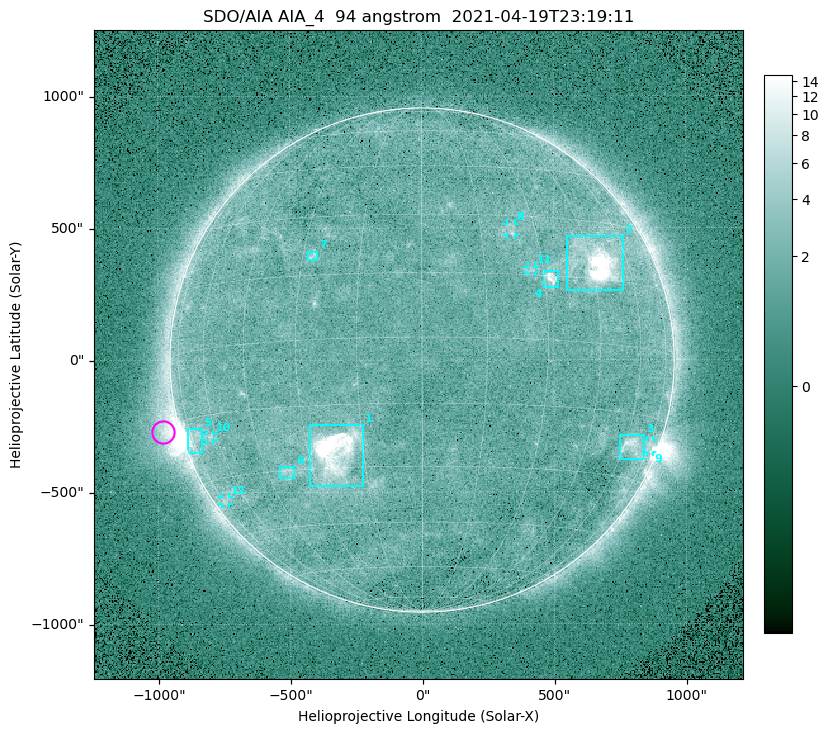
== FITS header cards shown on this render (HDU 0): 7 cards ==
TELESCOP= 'SDO/AIA '
INSTRUME= 'AIA_4   '
WAVELNTH=                   94
WAVEUNIT= 'angstrom'
DATE-OBS= '2021-04-19T23:19:11.12'
CTYPE1  = 'HPLN-TAN'
CTYPE2  = 'HPLT-TAN'

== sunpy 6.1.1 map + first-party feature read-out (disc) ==
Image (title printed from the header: SDO/AIA AIA_4  94 angstrom  2021-04-19T23:19:11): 512 x 512 px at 4.8 arcsec/px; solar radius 955 arcsec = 199 px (full disc in frame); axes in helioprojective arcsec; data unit not stated in the header (colour bar unlabelled)
Orientation: roll -0.138 deg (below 1 deg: not rotated)
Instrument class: DISC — disc imager (sunpy class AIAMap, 94 A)
Bright regions (active regions / flare kernels): reference = the median radial profile (limb darkening/brightening removed); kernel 5 px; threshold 5 sigma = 2.45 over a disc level ~1.74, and >= 1.15x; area >= 9 px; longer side >= 5 px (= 24 arcsec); searched inside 0.97 R_sun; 12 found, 12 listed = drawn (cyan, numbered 1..; 5 of them under ~33 arcsec drawn as corner ticks so the feature stays visible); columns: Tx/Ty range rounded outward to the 10 arcsec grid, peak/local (2 s.f.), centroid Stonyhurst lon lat
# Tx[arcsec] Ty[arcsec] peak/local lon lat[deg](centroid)
1 -430..-220 -480..-240 38 -23 -26
2 550..760 260..470 28 +47 +19
3 750..840 -380..-280 4.6 +64 -22
4 460..520 270..340 7 +32 +14
5 -890..-830 -350..-260 5.6 -73 -19
6 -540..-480 -450..-400 3 -38 -30
7 -430..-390 380..410 3.3 -27 +20
8 320..360 470..520 2.9 +23 +26
9 850..880 -350..-300 3.1 +75 -21
10 -820..-790 -300..-280 2.8 -63 -20
11 400..430 330..360 2.8 +27 +16
12 -760..-730 -550..-520 2.3 -73 -35
Off-limb structures (1.02-1.3 R_sun): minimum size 50 px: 7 found; the strongest spans PA ~90..115 deg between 1.02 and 1.22 R_sun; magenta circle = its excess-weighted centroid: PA ~105 deg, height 1.07 R_sun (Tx ~-980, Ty ~-270 arcsec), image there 5.3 x the reference